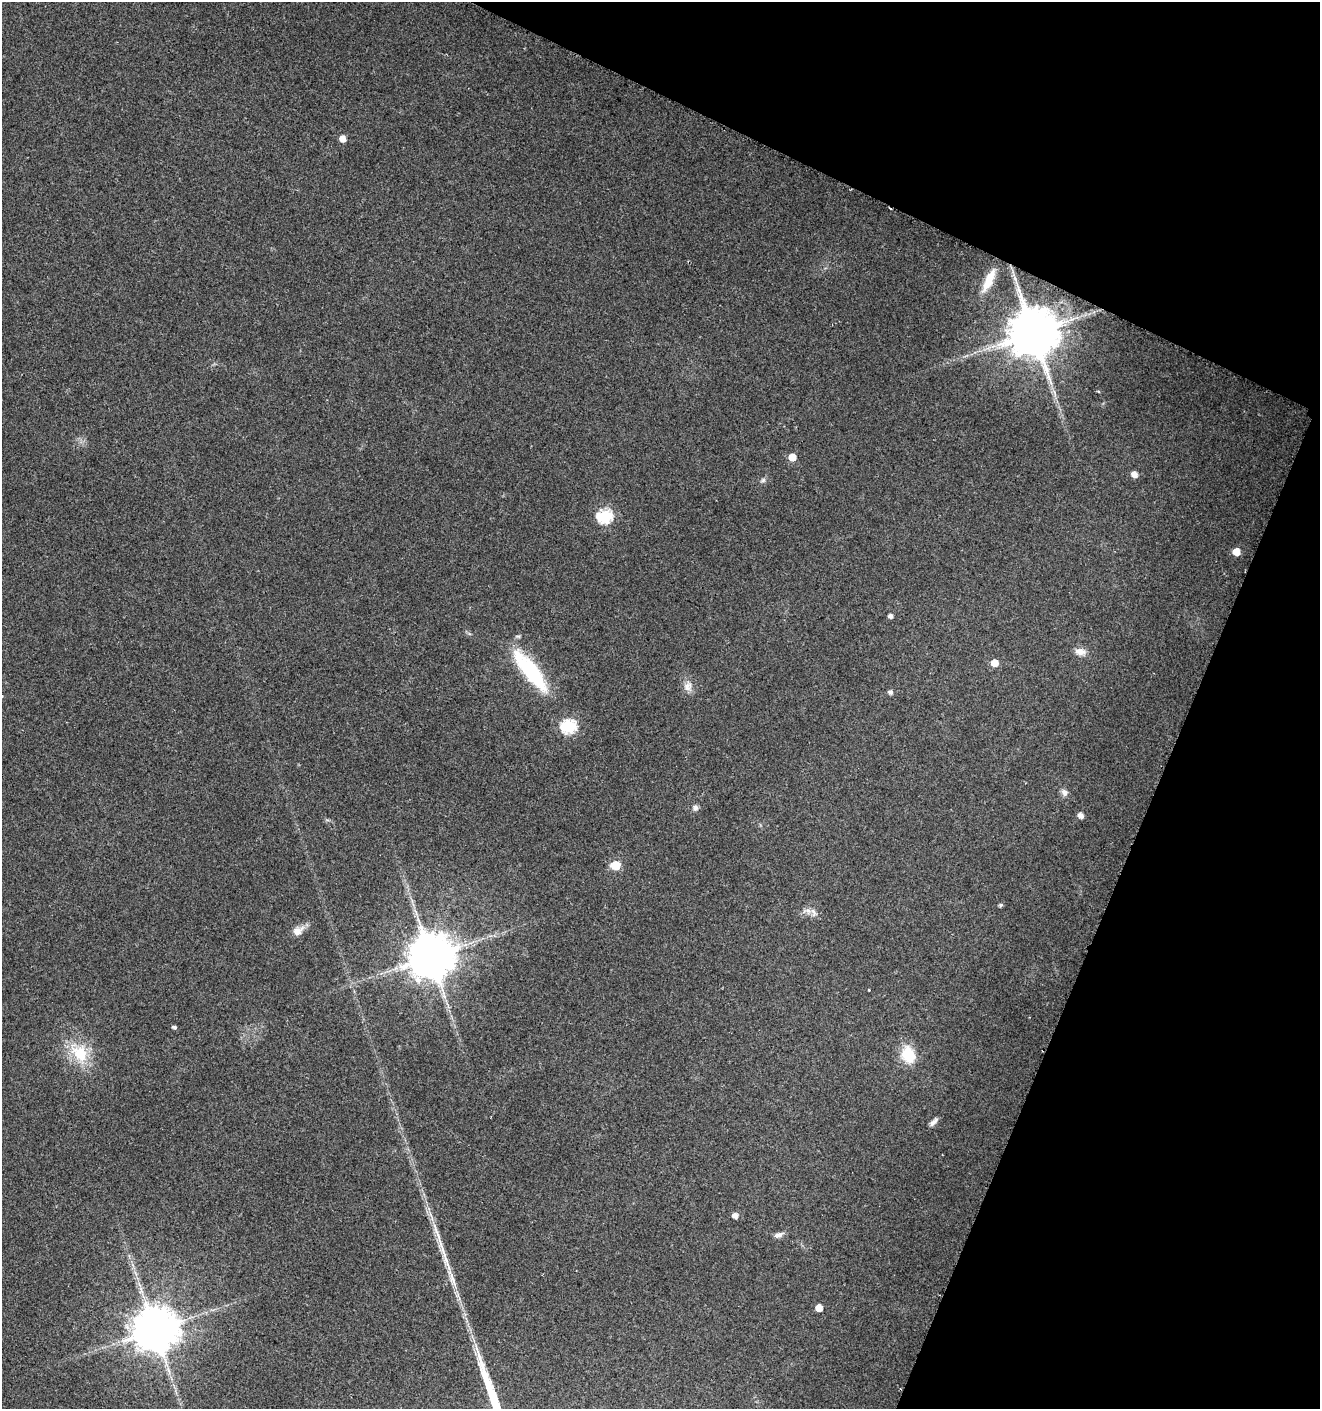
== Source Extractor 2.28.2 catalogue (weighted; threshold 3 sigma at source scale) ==
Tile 8 of 4 x 4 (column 4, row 2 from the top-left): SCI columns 4236-5553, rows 2822-4228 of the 5767 x 5648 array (HDU 1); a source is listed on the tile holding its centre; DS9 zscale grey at full resolution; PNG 1322 x 1411 px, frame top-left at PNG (2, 2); no overlay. Shown black and unused: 21% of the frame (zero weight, under 2 of 3 exposures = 1% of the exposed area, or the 3 px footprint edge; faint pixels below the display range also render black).
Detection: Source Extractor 2.28.2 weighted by HDU 2 'WHT'; one run over the whole footprint, this tile lists its part. Background 0.0196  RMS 0.0049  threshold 0.022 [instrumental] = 3 sigma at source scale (4.5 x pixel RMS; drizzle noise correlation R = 1.50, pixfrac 1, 0.0396/0.0396 arcsec/px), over >= 5 px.
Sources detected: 39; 2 cosmic-ray / hot-pixel residue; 1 long thin detection or spike segment (spike, bleed or trail) — not listed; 2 inside a brighter listed object's ellipse — not listed separately; the other 34 listed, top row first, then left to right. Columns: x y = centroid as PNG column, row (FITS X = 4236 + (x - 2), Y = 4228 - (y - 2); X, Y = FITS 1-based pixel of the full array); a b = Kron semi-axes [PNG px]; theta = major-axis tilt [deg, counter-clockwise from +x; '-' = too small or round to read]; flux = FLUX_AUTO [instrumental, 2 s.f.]
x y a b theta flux
343 138 5 5 - 4.7
989 280 27 8 65 8.9
1033 333 13 13 - 3000
1098 391 5 3 - 0.48
792 457 5 5 - 7
1134 474 5 5 - 3.9
763 480 7 6 - 1.1
605 516 7 6 - 73
1236 552 5 5 - 7.5
891 616 5 4 - 1.8
1080 652 15 9 -2 3.8
995 663 6 5 - 6.4
530 671 56 16 -52 44
688 686 14 12 80 4.2
890 692 5 5 - 1.6
569 726 7 7 - 71
1064 792 9 8 - 2.2
695 808 8 8 - 1.8
1081 815 5 4 - 3.3
616 865 6 5 - 21
1001 905 5 4 - 0.98
808 911 8 7 - 2.2
297 931 15 10 29 4.6
431 956 12 12 - 2200
174 1027 5 4 - 1.1
80 1053 33 21 -54 20
908 1055 18 14 -71 16
934 1122 12 5 46 2.2
735 1216 5 5 - 3.1
437 1232 36 6 -69 8.2
778 1235 12 6 16 2.4
452 1278 49 7 -70 11
819 1308 5 5 - 6
155 1330 12 12 - 2100
Overlapping masked pixels (flux is a lower limit): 1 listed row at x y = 1033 333